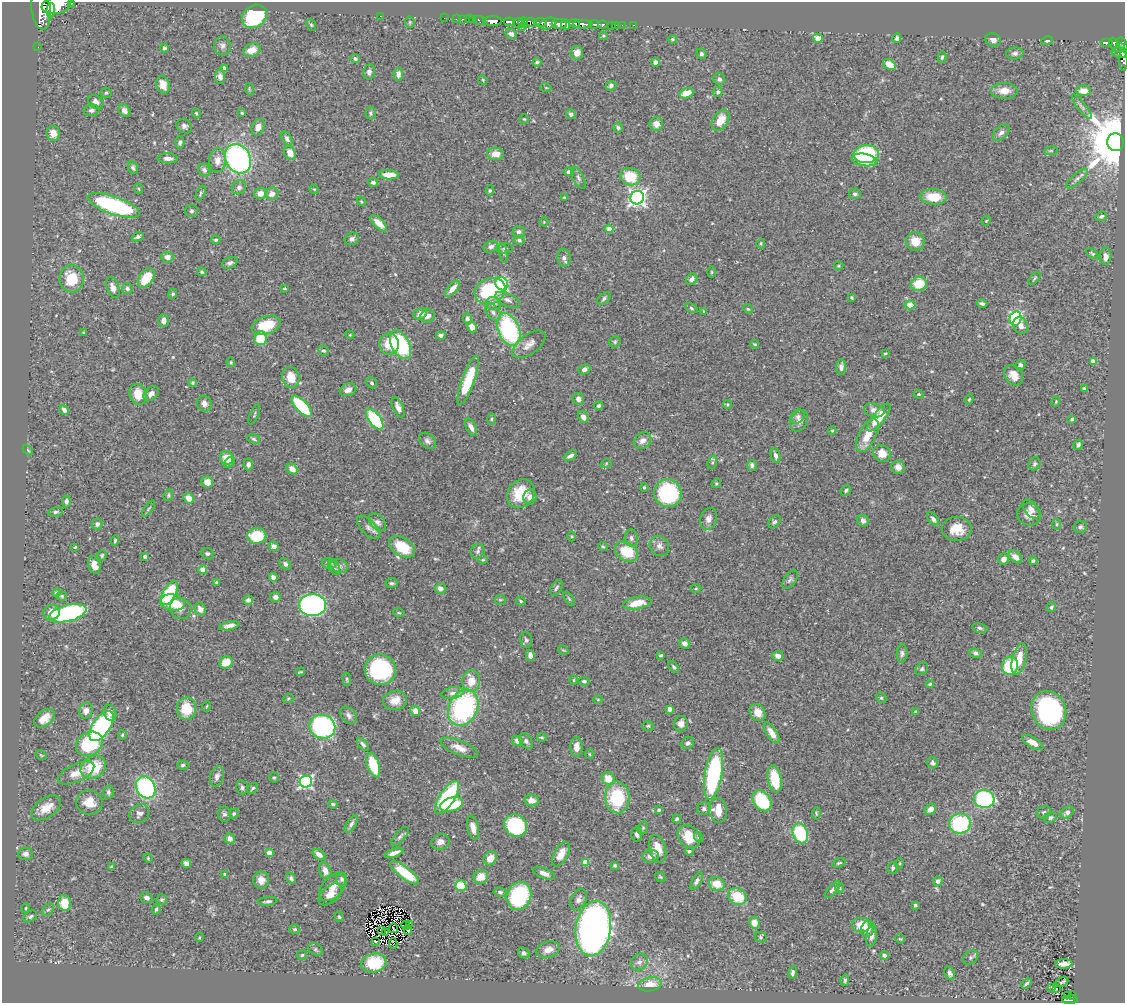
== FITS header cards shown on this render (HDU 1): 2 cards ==
NAXIS1  =                 1123
NAXIS2  =                 1001

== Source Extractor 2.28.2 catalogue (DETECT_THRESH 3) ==
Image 1123 x 1001 px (HDU 1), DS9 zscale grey, 1 PNG px = 1 image px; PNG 1127 x 1005 px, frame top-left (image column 1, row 1001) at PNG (2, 2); each listed source drawn as its Kron ellipse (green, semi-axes under 4 px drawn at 4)
Background 0.482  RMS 0.021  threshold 0.0624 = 3 sigma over >= 5 px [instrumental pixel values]
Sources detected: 534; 8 with non-positive FLUX_AUTO (blend fragments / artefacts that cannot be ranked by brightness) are neither listed nor drawn; of the other 526, the 500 brightest by FLUX_AUTO listed and drawn (26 fainter detections omitted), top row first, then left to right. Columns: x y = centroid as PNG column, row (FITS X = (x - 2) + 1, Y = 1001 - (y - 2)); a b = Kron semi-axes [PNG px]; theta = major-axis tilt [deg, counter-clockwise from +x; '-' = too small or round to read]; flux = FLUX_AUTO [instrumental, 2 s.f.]
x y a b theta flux
71 3 3 3 - 54
56 5 15 8 11 3500
41 10 20 9 -83 3000
51 10 7 4 84 890
254 16 13 10 38 130
380 16 2 2 - 20
444 18 2 2 - 5.1
456 19 2 2 - 5.4
462 19 3 2 - 12
469 19 2 2 - 11
473 19 3 2 - 9.5
480 20 6 4 -22 47
492 21 9 5 1 1100
410 22 5 5 - 1.6
509 22 5 3 - 170
530 22 6 4 -5 260
540 22 7 3 -8 340
518 23 5 5 - 150
523 23 5 4 - 190
548 23 9 5 19 490
574 23 5 3 - 320
559 24 8 5 -4 1100
583 24 10 4 -2 710
594 24 5 3 - 130
311 25 6 4 -67 2.1
566 25 5 3 - 520
603 25 5 3 - 140
612 25 3 3 - 26
616 25 2 2 - 3.7
622 25 2 2 - 6.4
633 25 3 2 - 9.1
522 27 3 3 - 70
511 34 6 4 -28 5.1
603 36 4 4 - 1.6
818 38 5 4 - 15
897 38 5 4 - 3.3
672 39 4 4 - 2.1
993 40 8 6 -22 6.5
1047 41 6 4 10 2.6
1107 43 6 3 0 140
1113 43 5 4 - 140
1123 45 7 4 -70 360
222 46 9 8 - 6.1
38 47 2 2 - 5.8
164 48 4 4 - 2.8
1119 48 6 4 22 140
252 50 9 6 20 15
577 53 7 6 - 9.6
1015 53 9 6 3 4.1
1120 53 8 5 -6 160
701 54 5 5 - 2.8
942 57 6 4 79 2.1
355 59 5 4 - 2.7
1123 61 10 3 -88 78
537 62 4 3 - 2.1
655 62 5 4 - 4.3
889 65 7 5 -36 19
224 68 4 2 - 2.4
369 72 7 5 79 4.5
398 74 6 5 - 7.6
220 77 7 5 -82 6
719 79 6 5 - 4.3
483 80 5 4 - 1.5
163 85 9 6 -72 14
611 86 5 4 - 3.4
546 88 5 3 - 1.3
249 89 6 4 -72 1.6
1004 91 13 8 -1 14
1083 91 7 5 -1 13
718 92 5 4 - 3.7
106 93 5 5 - 2.2
686 93 7 5 17 20
96 102 8 6 -29 6.6
1082 107 15 4 -52 4.7
91 110 8 5 6 3.6
124 110 7 5 -52 6.3
196 113 5 4 - 1.9
242 113 3 3 - 1.5
371 113 6 5 - 2.7
571 114 5 5 - 3.7
524 119 5 4 - 1.6
720 120 12 7 56 24
656 124 7 6 - 11
184 126 8 7 - 4.3
258 127 9 6 65 8.4
618 128 5 4 - 3
53 133 8 6 -89 12
1001 133 10 6 46 5.5
287 139 7 4 -60 4.6
180 142 6 4 85 2.9
1116 142 9 8 - 12000
1051 151 7 3 8 1.4
290 153 7 5 -60 12
496 154 8 6 0 15
866 154 12 9 3 100
168 158 10 5 -3 7.6
238 159 15 12 -61 270
218 160 12 8 85 13
864 160 13 6 -9 44
133 168 6 4 -70 3.2
204 170 7 5 -50 3.9
569 172 5 4 - 3.7
389 175 10 4 -3 18
630 177 10 8 -20 41
578 178 12 5 -63 4.6
1077 179 13 5 42 4.7
373 182 5 4 - 4.3
239 187 8 6 43 5.1
139 189 5 3 - 1.5
314 189 5 4 - 1.4
490 190 5 4 - 1.6
201 193 8 4 67 2.3
261 193 6 5 - 9.1
272 194 6 6 - 7.9
855 194 6 5 - 3.7
564 197 4 4 - 1.6
934 197 13 7 -4 31
637 198 7 6 - 490
361 201 5 3 - 1.3
114 205 27 9 -19 180
191 211 7 6 - 2.9
1101 216 6 4 20 2.9
986 221 5 4 - 1.4
544 222 4 4 - 1.4
379 223 10 5 -44 12
609 229 4 4 - 19
519 232 6 6 - 4.7
138 237 6 4 22 3.2
352 239 7 6 - 4.2
216 240 4 3 - 1.8
519 240 5 4 - 3.1
915 241 9 9 - 18
761 244 4 3 - 1.5
491 247 7 5 26 4
505 248 8 5 9 2.6
503 253 10 3 -81 2.7
1092 253 7 3 -30 1.9
1105 256 9 6 87 7.9
167 257 6 5 - 8.1
564 258 9 6 -83 4.9
230 263 8 5 23 4.8
839 266 5 3 - 1.4
202 272 5 3 - 1.9
712 272 6 4 90 1.4
146 278 11 7 54 33
1034 278 8 4 49 2
71 279 13 12 - 43
692 279 6 5 - 5.5
502 284 7 6 - 140
919 284 8 7 - 33
113 287 11 6 -70 8.6
127 288 5 5 - 2.9
284 288 3 2 - 1.6
452 289 10 4 48 12
490 291 16 12 22 110
173 294 5 4 - 1.9
604 298 8 5 39 3
852 298 3 2 - 1.4
507 300 13 6 -24 7.2
493 303 8 6 -1 6.5
982 304 5 3 - 3.2
910 305 5 4 - 14
691 308 6 4 -29 2.1
748 309 5 4 - 1.6
493 312 9 6 -51 5.2
704 312 4 3 - 1.7
420 314 7 5 26 9.2
427 316 7 6 - 6.7
467 318 5 4 - 3.3
1016 318 7 6 - 190
163 321 6 5 - 7.9
266 325 15 9 18 38
1020 326 8 7 - 8.5
472 327 5 5 - 10
509 330 17 10 -67 180
84 333 3 3 - 2.1
350 335 5 3 - 1.3
441 335 5 4 - 4.5
260 338 7 6 - 41
615 342 6 5 - 2.1
389 344 10 10 - 30
400 344 15 9 -63 99
529 344 19 9 36 11
755 344 4 3 - 1.4
324 351 5 4 - 2.7
885 353 4 3 - 1.3
1093 361 4 4 - 12
231 362 5 4 - 1.6
1020 365 5 5 - 4
841 367 7 5 87 5.2
584 369 6 5 - 4.7
1013 375 11 8 -50 13
291 378 10 8 -76 23
468 380 26 6 70 55
193 383 4 4 - 2.2
372 383 6 5 - 2.5
1084 389 3 3 - 2.4
348 390 8 6 20 7.8
138 394 10 8 -74 23
151 394 9 6 43 7.5
919 394 5 4 - 1.6
578 399 6 5 - 6.4
969 399 5 4 - 1.6
1056 401 5 3 - 1.3
204 403 8 7 - 6.8
727 404 4 4 - 1.7
302 406 13 6 -47 84
599 406 5 4 - 3
398 407 11 5 -66 7.3
64 410 5 4 - 4.7
874 410 10 6 -16 8.3
254 414 11 2 66 1.6
798 416 8 6 45 4.3
583 417 6 5 - 6.8
879 418 17 6 51 34
375 419 12 6 -51 98
491 419 5 3 - 1.7
1072 419 3 3 - 2.5
799 421 11 8 63 8.1
471 427 9 5 -65 6.6
832 431 4 3 - 1.3
867 435 18 8 63 24
254 439 6 4 -19 2.4
427 441 9 7 -41 4.8
643 441 9 7 38 8.1
1078 445 5 4 - 3.5
28 450 6 3 -46 1.5
882 453 9 8 - 19
775 455 7 5 -75 5.3
570 456 7 4 29 5
226 458 7 6 - 22
229 462 7 4 47 4
712 462 7 4 71 2.5
248 464 6 5 - 4.2
606 464 5 3 - 1.5
1034 464 7 5 62 3.4
752 465 5 4 - 4.3
898 467 7 6 - 7.6
292 469 6 5 - 11
207 482 6 5 - 12
716 483 5 4 - 1.8
644 487 4 3 - 1.7
846 490 6 4 45 2.5
668 493 14 13 - 180
521 494 15 13 52 45
168 495 6 4 71 2
530 497 7 6 - 7.4
189 498 5 5 - 13
66 501 6 4 85 3.4
148 509 9 3 54 2.3
1031 509 11 6 -52 9.8
56 512 7 4 12 2.7
1029 514 12 11 - 10
708 519 11 8 71 7.8
933 519 8 4 -53 4.4
863 521 6 5 - 5.1
377 522 10 7 -47 5.4
774 522 7 5 49 3
97 524 5 5 - 3.9
1056 524 5 3 - 1.6
368 527 15 7 -47 6.7
1080 527 6 6 - 3.2
957 529 15 12 1 23
257 536 9 8 - 53
572 536 5 3 - 1.3
631 538 9 6 -83 4.4
115 540 5 4 - 2.1
274 546 5 4 - 6.9
603 546 5 3 - 1.5
659 546 10 9 - 7
75 547 3 3 - 1.4
402 547 14 9 -32 43
477 551 7 6 - 4
626 552 12 9 -30 48
207 554 6 5 - 3.2
102 555 5 4 - 2.2
145 556 3 3 - 2.7
1015 557 8 5 -40 9
1003 559 5 5 - 6.9
483 560 5 4 - 1.6
1033 561 4 4 - 2.7
285 564 6 5 - 3.9
329 564 7 5 -20 3.7
94 565 9 6 -72 13
339 566 9 6 -21 5.6
334 567 8 5 -62 3.7
203 570 4 4 - 21
273 577 4 4 - 6.7
790 580 10 6 54 3.7
217 583 4 3 - 2
392 583 6 4 -3 2.4
440 588 5 5 - 6.2
556 588 8 5 58 3.7
696 589 5 3 - 1.5
56 593 4 4 - 1.9
169 593 13 6 61 91
62 596 5 4 - 2
275 597 5 5 - 4.8
569 599 8 3 -56 1.9
248 600 5 5 - 4.1
500 600 5 5 - 1.8
521 601 5 3 - 1.8
173 602 12 8 -8 31
637 603 14 6 11 26
312 605 13 11 0 370
1051 607 5 4 - 2.1
181 608 11 10 - 11
200 609 7 5 -61 6.9
52 612 8 7 - 15
68 613 19 8 14 220
399 613 6 3 -18 1.5
229 626 10 4 11 6.6
980 628 8 4 -10 3
526 640 8 6 -81 3.5
685 643 6 5 - 6
563 650 6 3 -33 1.3
902 653 9 5 87 3.9
976 653 6 4 -20 3.6
530 655 5 4 - 6.8
661 655 4 3 - 1.8
778 656 6 5 - 7.4
1019 659 16 7 76 23
226 662 7 6 - 21
1010 666 9 8 - 61
673 667 7 4 -52 2.5
922 669 7 5 45 2.6
380 670 16 15 - 150
301 672 4 2 - 1.4
347 679 6 3 -82 1.7
574 680 5 3 - 1.3
471 681 11 9 86 20
584 681 5 4 - 2.3
930 684 4 3 - 1.8
453 693 11 6 10 6.4
881 698 5 4 - 2
288 699 5 3 - 1.6
395 700 12 9 10 15
598 700 5 3 - 1.4
207 706 5 3 - 1.2
463 708 19 14 64 230
187 709 11 9 89 39
670 709 4 4 - 9.4
1049 710 20 17 -67 240
86 711 8 7 - 7.4
415 711 5 5 - 12
758 712 9 7 -54 14
916 712 4 3 - 2.5
110 713 8 6 -62 7.9
349 715 10 7 -49 5.5
44 718 12 7 39 15
681 724 8 7 - 8.3
101 726 17 8 56 230
648 726 6 4 3 2
322 727 13 11 -21 200
771 733 12 5 -58 13
122 735 4 4 - 1.6
542 737 5 4 - 1.9
518 741 6 5 - 8.6
526 741 9 6 -52 4.1
688 743 7 5 35 4
1033 743 12 5 -29 13
89 744 14 11 31 88
363 744 8 4 -49 3.3
576 747 10 6 90 10
459 748 20 7 -22 13
589 754 5 3 - 1.3
41 755 6 3 -36 1.3
932 763 6 5 - 2.9
183 765 5 4 - 2.6
373 765 12 6 -72 53
93 767 13 11 32 47
76 773 19 9 25 18
714 774 26 8 80 210
217 777 11 7 76 5.9
274 777 5 4 - 2
608 779 7 6 - 20
775 779 14 7 -79 47
306 782 6 6 - 280
146 787 11 9 -62 180
242 787 7 5 -76 3.8
253 788 6 3 43 2.2
108 792 6 5 - 3.8
447 797 19 7 57 150
617 797 16 12 -87 88
984 799 10 9 - 200
532 800 7 6 - 9.4
762 801 12 8 -54 91
89 802 13 12 - 22
333 804 5 4 - 2.6
452 804 12 6 17 48
46 808 16 10 35 17
704 809 7 6 - 3.5
930 809 6 5 - 9.3
659 810 4 4 - 2.5
718 810 12 9 -81 24
1044 812 7 6 - 3.2
1067 812 7 5 37 6.4
234 813 5 4 - 2.1
816 813 6 4 85 1.9
139 814 10 9 - 6.6
224 814 7 6 - 4.3
1050 817 6 5 - 3.3
677 819 5 3 - 1.8
960 823 11 10 - 130
351 824 9 4 57 4.7
516 825 12 10 -31 88
473 828 12 5 -78 11
643 828 6 5 - 2.2
800 833 10 7 -71 87
637 834 7 5 87 4.5
400 836 12 5 48 3.8
689 836 13 10 -47 28
699 837 5 4 - 2.6
230 838 5 5 - 7.2
440 842 9 7 20 8.4
658 849 14 8 -74 19
689 851 4 3 - 2.6
269 853 4 4 - 13
394 853 10 4 20 8.9
26 854 7 6 - 5.4
319 854 7 4 -35 8.6
561 854 13 7 60 15
651 856 8 6 7 7.6
148 858 5 4 - 1.5
490 858 7 6 - 16
585 862 4 4 - 19
186 863 5 4 - 7
839 863 6 3 18 2
900 863 5 3 - 1.4
615 865 3 3 - 2.1
111 867 3 3 - 1.3
893 868 6 5 - 3.4
325 871 8 5 -69 9.4
405 873 17 6 -37 58
544 873 12 5 -22 8.9
225 875 4 3 - 2
481 877 7 6 - 17
660 877 6 4 -41 1.7
291 878 6 4 -57 3
342 879 6 5 - 3.7
261 880 8 8 - 11
697 881 10 5 61 4.4
938 881 5 4 - 5.2
717 884 8 6 -16 23
461 886 6 5 - 42
333 887 16 10 48 15
840 888 5 3 - 1.5
833 889 10 4 49 3.9
500 892 6 5 - 4.1
330 894 14 8 41 13
519 896 14 12 67 140
737 897 10 8 -30 38
147 898 6 5 - 5.4
579 899 11 7 62 6.3
162 900 5 5 - 3.1
268 901 9 3 5 3.3
64 903 8 6 -79 26
915 905 3 3 - 2.1
26 908 5 3 - 1.4
156 909 5 4 - 2.1
48 910 7 5 51 2.6
30 917 7 5 33 2.9
339 917 5 4 - 2.1
754 923 6 5 - 13
406 925 4 2 - 1.4
410 925 4 2 - 3.8
862 925 10 7 0 22
393 928 5 2 - 1.6
593 928 28 17 81 970
295 929 5 5 - 2.7
868 929 8 6 69 11
381 930 3 3 - 2.2
408 930 5 3 - 1.6
386 932 4 2 - 1.6
872 936 11 5 80 6.4
200 937 5 3 - 1.2
761 937 6 5 - 2.2
900 939 5 4 - 1.6
375 941 3 2 - 3.7
393 943 5 3 - 2
315 949 8 5 -36 3
548 950 12 7 17 11
524 953 6 5 - 3.9
302 955 5 5 - 1.7
884 955 4 4 - 3
970 957 8 6 38 3.2
639 962 9 7 42 6.5
374 963 13 9 10 54
1064 964 8 4 2 12
793 973 6 4 83 3
950 973 7 5 -63 3.5
845 980 5 4 - 2.4
1062 982 7 2 26 2
1026 983 6 3 39 2.7
650 984 11 7 10 20
1052 987 3 3 - 1.6
1056 989 3 2 - 3.2
1068 995 4 3 - 2.7
1072 995 2 2 - 6.4
1070 1000 8 3 2 76
At the frame edge (FLAGS 8, measured only in part): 6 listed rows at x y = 71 3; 56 5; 41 10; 1123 45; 1120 53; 1123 61
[26 fainter detections neither listed nor drawn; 8 non-positive-flux detections neither listed nor drawn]